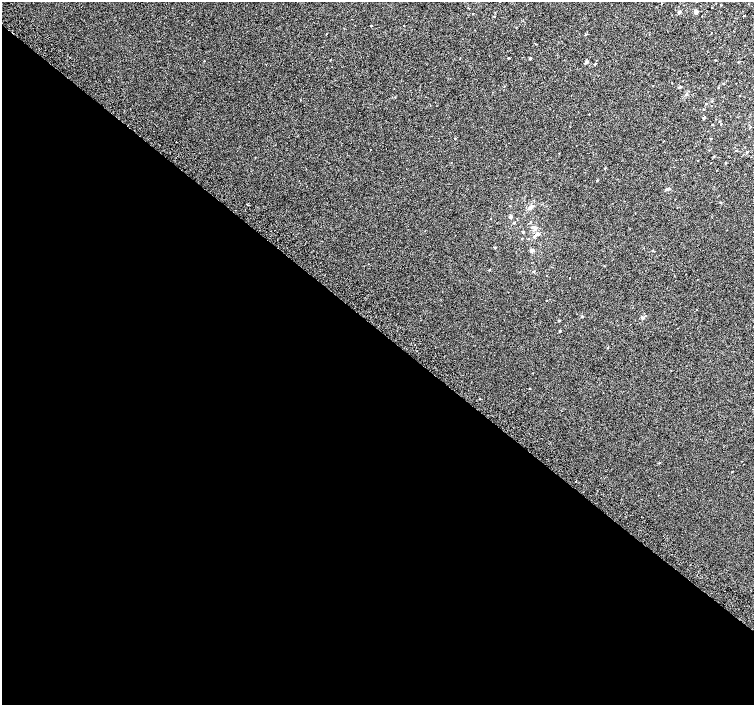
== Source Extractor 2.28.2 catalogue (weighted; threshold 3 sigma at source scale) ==
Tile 14 of 4 x 4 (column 2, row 4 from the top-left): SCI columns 1537-3039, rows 267-1672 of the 6074 x 6091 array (HDU 1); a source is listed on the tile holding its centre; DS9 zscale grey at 2 x 2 block average (1 PNG px = mean of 2 x 2 image px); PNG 756 x 707 px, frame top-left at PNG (2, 2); no overlay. Shown black and unused: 53% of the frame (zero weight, under 2 of 3 exposures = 2% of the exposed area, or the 3 px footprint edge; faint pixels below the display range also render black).
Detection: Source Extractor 2.28.2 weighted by HDU 2 'WHT'; one run over the whole footprint, this tile lists its part. Background 0.0071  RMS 0.0071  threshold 0.032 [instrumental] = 3 sigma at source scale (4.5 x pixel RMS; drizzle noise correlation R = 1.50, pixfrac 1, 0.0396/0.0396 arcsec/px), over >= 5 px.
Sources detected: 58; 2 inside a brighter listed object's ellipse — not listed separately; the other 56 listed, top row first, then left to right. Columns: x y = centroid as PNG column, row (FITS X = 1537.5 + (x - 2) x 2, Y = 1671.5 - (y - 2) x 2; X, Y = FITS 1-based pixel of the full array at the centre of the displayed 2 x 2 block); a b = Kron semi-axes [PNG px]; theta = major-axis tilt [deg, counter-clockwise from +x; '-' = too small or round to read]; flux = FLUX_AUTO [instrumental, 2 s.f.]
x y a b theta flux
679 12 3 2 - 3.8
696 12 2 2 - 9.1
473 14 2 2 - 0.64
494 16 2 2 - 0.78
371 26 2 2 - 0.92
516 27 2 2 - 0.58
13 32 2 2 - 1.9
585 34 2 2 - 1.5
508 58 2 2 - 1.3
530 58 2 2 - 2.1
586 62 2 2 - 5.5
738 62 2 2 - 0.87
594 64 3 2 - 1.4
653 86 2 2 - 0.49
680 87 4 3 - 1.9
718 88 2 2 - 0.7
712 101 2 2 - 0.88
706 104 2 2 - 1.1
430 105 2 2 - 0.45
703 109 2 2 - 0.89
704 118 2 2 - 3.4
719 121 2 2 - 0.67
712 125 2 2 - 0.84
750 127 2 2 - 0.73
455 138 2 2 - 1.1
711 139 2 2 - 0.98
663 141 2 2 - 0.54
736 151 3 2 - 1
747 152 2 2 - 1.3
713 157 3 2 - 1.2
725 163 2 2 - 0.96
605 168 3 2 - 1
597 180 3 2 - 1.2
668 188 3 3 - 1.4
530 208 3 3 - 6.2
511 217 3 2 - 4.3
491 219 2 2 - 0.5
514 222 3 2 - 0.93
533 227 4 3 - 2.9
523 232 2 2 - 1.9
537 234 3 3 - 4.9
534 236 3 3 - 1.7
522 238 2 2 - 0.94
528 239 2 2 - 0.61
495 247 2 2 - 1.5
532 250 2 2 - 8.3
368 264 2 2 - 0.45
489 270 3 2 - 0.96
533 271 3 2 - 0.89
582 316 2 2 - 2.5
643 318 5 3 - 3
559 320 3 2 - 1.4
560 331 3 2 - 1.5
479 399 2 2 - 1.6
659 463 2 2 - 0.83
732 472 2 2 - 0.75
Overlapping masked pixels (flux is a lower limit): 1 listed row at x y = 13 32
Diffuse or blended objects may show on this block-average render without a row.